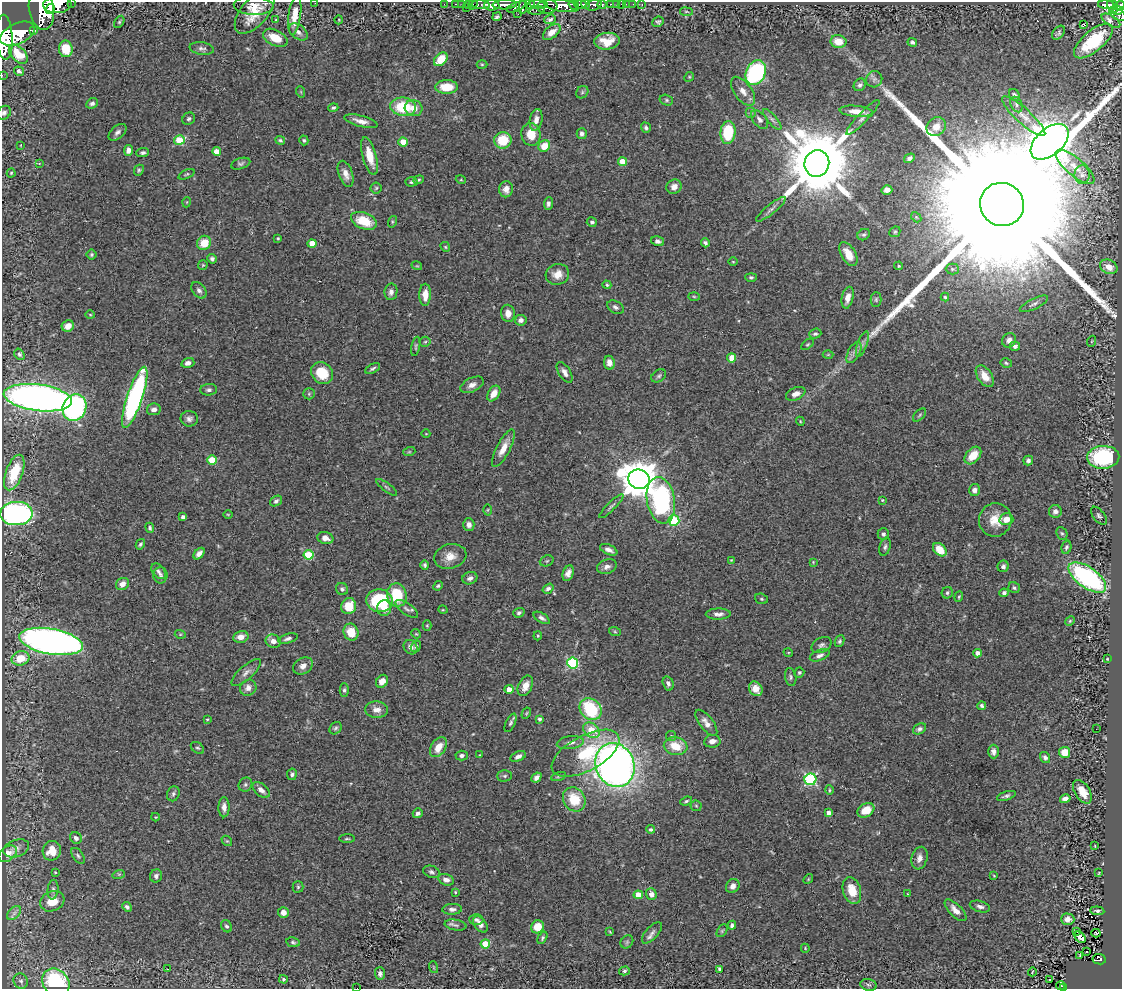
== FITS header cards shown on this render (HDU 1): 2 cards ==
NAXIS1  =                 1120
NAXIS2  =                  987

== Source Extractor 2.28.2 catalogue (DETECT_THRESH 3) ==
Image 1120 x 987 px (HDU 1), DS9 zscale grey, 1 PNG px = 1 image px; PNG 1124 x 991 px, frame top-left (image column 1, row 987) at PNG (2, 2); each listed source drawn as its Kron ellipse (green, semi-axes under 4 px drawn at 4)
Background 0.62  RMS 0.029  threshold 0.0885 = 3 sigma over >= 5 px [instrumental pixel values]
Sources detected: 415; all 415 listed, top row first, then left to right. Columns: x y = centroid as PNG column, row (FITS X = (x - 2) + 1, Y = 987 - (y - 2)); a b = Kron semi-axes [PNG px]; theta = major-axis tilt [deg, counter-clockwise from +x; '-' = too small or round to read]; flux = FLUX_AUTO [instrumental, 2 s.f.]
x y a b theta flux
71 2 2 2 - 20
315 3 2 2 - 4.6
57 4 14 8 4 2100
444 4 2 2 - 4.2
456 4 3 2 - 14
462 4 2 2 - 7.8
468 4 4 3 - 9.5
473 4 5 2 - 13
539 4 9 3 -5 180
585 4 5 3 - 300
611 4 4 2 - 27
616 4 3 2 - 7.1
621 4 2 2 - 6.4
626 4 3 2 - 1.9
633 4 2 2 - 1.2
1106 4 8 4 -2 230
481 5 9 4 -5 44
492 5 8 5 -3 670
505 5 12 4 2 730
530 5 5 4 - 240
574 5 6 3 -35 370
581 5 6 4 -2 640
594 5 8 5 23 190
602 5 4 3 - 89
642 5 3 2 - 7.1
1113 5 7 5 -65 250
254 6 20 9 -3 19
547 6 10 7 4 660
561 6 18 6 -9 1400
1120 6 5 3 - 200
516 7 10 4 22 380
523 7 7 4 81 270
466 8 3 2 - 48
41 9 20 12 -80 2900
50 9 5 4 - 620
537 11 8 4 5 130
1118 11 5 4 - 150
255 12 26 13 49 47
686 12 6 3 -8 2
518 14 2 2 - 6.7
1118 14 9 5 -32 340
295 15 19 6 82 29
497 17 4 3 - 3.5
550 19 6 4 19 5.1
276 20 2 2 - 1.4
339 20 4 3 - 1.5
1111 21 10 5 -32 15
119 22 6 4 60 2.9
658 22 6 5 - 3.6
1084 24 4 3 - 60
34 30 3 3 - 73
298 32 10 7 -38 9
552 32 10 5 40 16
1059 33 8 5 52 4.6
17 34 18 10 25 4200
4 37 22 8 -87 3600
275 38 13 7 -26 37
607 41 13 8 6 29
1093 41 24 10 40 110
838 42 8 6 -11 29
912 42 5 4 - 4.1
202 48 12 6 -9 7.1
66 49 8 7 - 49
18 54 11 7 -46 37
441 59 8 5 45 39
482 64 5 3 - 2.2
19 71 5 4 - 4.2
756 73 13 9 63 310
2 75 2 2 - 9.1
689 77 5 4 - 2.3
874 79 8 8 - 7.3
860 85 6 5 - 4.9
446 87 11 7 1 37
743 91 17 8 -53 17
301 92 6 3 -72 2.1
582 92 7 5 48 4
1014 95 6 5 - 5.7
666 100 7 5 -16 3.9
92 103 6 5 - 6
1016 104 8 5 -63 5.4
403 107 13 9 -7 87
333 108 5 4 - 3.4
414 108 9 8 - 21
856 111 16 5 -5 22
4 113 7 6 - 5.1
751 113 5 5 - 3.9
1024 116 28 7 -42 24
863 117 23 5 46 10
189 119 6 6 - 4.7
772 119 13 4 -49 6.6
536 120 11 6 78 13
760 120 11 6 -50 8.3
361 121 17 5 -15 14
936 127 10 8 42 19
646 128 5 4 - 4.3
117 132 10 6 41 7.5
728 132 11 7 86 97
531 134 11 9 -81 33
582 134 5 5 - 6.2
179 140 5 4 - 63
280 140 5 4 - 3.5
304 140 5 4 - 3.2
503 140 8 8 - 57
403 142 4 4 - 39
1050 142 22 13 41 11000
21 145 3 2 - 1.1
544 146 6 5 - 32
128 150 5 4 - 9.3
217 151 4 4 - 22
143 153 6 4 6 4.1
369 156 19 7 -75 39
909 158 6 4 32 5.7
622 162 4 4 - 32
39 163 4 2 - 1.1
817 163 13 12 - 26000
241 164 10 5 18 4.7
1075 167 24 8 -41 24
139 170 6 4 65 3.1
11 173 4 4 - 2.2
186 174 9 4 24 3
346 174 13 7 -71 15
1082 175 9 7 -88 8.1
419 180 5 4 - 2.6
461 180 5 3 - 1.7
411 182 6 4 2 3.3
674 187 8 7 - 13
376 188 5 5 - 2.9
506 189 8 7 - 11
887 190 5 4 - 10
187 202 5 3 - 1.6
548 204 6 4 83 5.7
1002 205 22 21 - 290000
771 209 18 4 39 8.7
916 217 6 4 -48 3.1
364 221 13 8 -21 54
392 222 6 4 72 2.5
592 222 5 4 - 6
895 232 6 5 - 2.8
864 235 6 5 - 3.7
278 238 3 2 - 1.9
658 241 7 4 -15 7.6
204 243 7 7 - 36
312 243 4 4 - 29
705 243 4 4 - 4.3
445 247 5 4 - 2.6
848 254 13 7 -60 25
92 255 5 5 - 3.2
212 259 5 4 - 5.1
733 262 4 3 - 2
203 265 5 4 - 2.4
417 266 5 3 - 1.8
899 266 4 3 - 2.9
1109 267 9 7 -26 20
952 269 6 5 - 4.1
557 274 12 10 16 21
751 277 5 4 - 3.2
607 285 4 4 - 3.7
199 290 9 6 -51 7
391 292 8 6 82 9.5
425 295 11 6 90 21
694 296 5 3 - 2.2
945 297 4 4 - 2.4
848 298 11 5 78 18
876 299 7 5 89 3.6
1034 304 15 5 26 7.8
615 307 9 6 -29 6
508 313 9 7 -81 16
90 315 5 3 - 1.8
521 320 6 5 - 7.9
68 326 6 5 - 17
815 334 6 5 - 3.6
1009 340 7 6 - 11
1092 341 5 3 - 1.8
425 342 5 5 - 2.9
807 344 7 4 37 2.8
862 344 13 5 70 8
416 346 10 3 79 3.2
1015 346 5 4 - 6.8
854 353 11 6 62 8.8
19 354 6 4 -55 3.9
828 355 5 3 - 1.8
732 358 4 4 - 37
188 363 6 5 - 9.6
609 363 7 5 -81 14
1006 363 6 4 -11 3.2
373 369 8 4 28 4
565 372 11 5 -58 9
322 373 12 10 -41 56
659 376 8 5 35 4.5
985 376 12 7 -56 24
472 385 12 7 26 13
209 390 8 5 5 5
494 393 8 5 57 21
309 394 6 5 - 2.7
796 394 10 6 23 13
135 397 32 7 71 470
38 398 34 13 -7 1400
74 408 14 11 64 380
154 409 7 6 - 9.6
920 415 8 4 46 3.5
189 419 9 8 - 7.7
800 421 4 3 - 2
426 434 4 3 - 1.3
503 448 21 6 63 23
409 452 6 4 18 2.6
973 455 10 7 49 34
1103 457 16 11 2 190
212 460 5 4 - 68
1028 461 5 5 - 5.7
14 473 19 8 70 65
639 479 11 9 -16 5500
387 487 12 3 -37 3.8
974 490 6 5 - 8.5
661 500 23 14 -80 340
882 500 4 3 - 1.8
276 501 6 4 34 4.6
611 506 16 3 45 5.3
488 510 5 3 - 1.8
1055 511 6 6 - 8.7
16 513 16 11 3 650
228 514 5 3 - 1.7
1099 516 10 5 -51 5.7
183 517 4 3 - 6.2
1006 519 7 6 - 19
674 520 5 5 - 140
995 520 17 16 - 34
469 525 6 5 - 8.9
150 528 5 4 - 3.5
1062 533 6 5 - 3.3
883 534 6 5 - 5.2
325 538 8 6 -14 11
140 544 5 4 - 3.8
885 547 9 5 74 5.3
1066 547 7 5 75 4.2
609 550 9 5 -24 8.8
940 550 8 5 -44 34
199 554 7 4 48 9.3
309 555 5 4 - 95
450 556 16 12 15 23
731 560 3 3 - 1.4
547 561 7 5 21 3.1
813 562 4 4 - 1.7
425 565 5 4 - 3.3
1003 566 6 5 - 5.6
607 567 10 7 18 9.8
158 571 9 6 -49 5.6
568 573 8 5 68 10
160 575 8 7 - 6.4
470 578 8 6 20 7.7
1087 578 22 10 -35 350
122 584 7 5 33 14
438 586 5 4 - 3.4
1014 588 6 5 - 3.9
342 589 6 6 - 5.2
548 589 6 4 33 5.6
947 593 6 5 - 4.4
1004 593 4 4 - 4.4
397 595 12 9 -78 73
959 597 5 4 - 2.5
761 599 6 5 - 3.3
380 601 13 11 -8 130
349 606 8 7 - 42
384 608 8 7 - 18
407 609 13 5 -36 7.5
443 610 5 3 - 1.7
519 613 6 4 20 4.4
718 614 12 5 2 9.4
542 618 9 4 -32 6.3
1070 621 5 4 - 2.4
427 626 5 4 - 2.3
351 632 8 7 - 37
615 632 6 4 -19 2.7
180 634 5 3 - 2.2
416 634 5 4 - 2.1
538 636 5 3 - 2.6
241 637 8 6 11 14
288 639 10 4 15 6
51 641 32 12 -10 1500
273 641 7 6 - 13
840 641 6 4 64 3.5
821 645 11 7 27 7
416 646 6 4 57 3.3
411 647 7 6 - 9.5
788 652 5 3 - 1.7
978 653 4 4 - 13
820 655 10 5 21 7.3
21 658 9 7 13 38
1107 659 3 2 - 1.3
573 663 5 5 - 210
303 666 10 7 31 13
799 672 5 5 - 2.9
246 673 19 6 41 11
791 677 9 5 -80 4.9
382 681 7 5 54 15
668 683 7 5 -73 6.6
525 686 11 7 65 17
248 688 8 7 - 12
509 689 4 4 - 16
756 689 8 6 -54 23
344 690 7 4 89 3.8
982 706 4 3 - 4.5
590 709 12 10 -42 130
377 710 11 8 -2 15
526 713 6 4 60 2.3
207 719 3 2 - 2.1
540 719 4 3 - 5.2
510 723 10 4 65 4.6
706 723 15 6 -52 13
336 728 7 5 49 3.8
920 729 7 5 28 5.3
1096 729 2 2 - 1.7
591 730 9 6 -41 54
671 736 5 5 - 2.8
712 741 8 6 8 11
570 743 13 6 7 11
676 746 12 9 -11 42
438 747 11 7 56 29
197 748 7 5 -36 3.7
993 752 7 5 -90 8.7
1064 752 5 5 - 30
585 753 37 17 28 110
480 755 3 2 - 2.1
462 756 6 5 - 6.5
518 756 8 5 24 8.2
1045 757 6 4 -55 5.9
615 765 22 19 -67 1500
292 774 6 5 - 5.1
505 776 7 5 2 3.7
558 776 7 3 19 3.1
536 778 5 4 - 8.4
810 779 6 6 - 260
245 785 7 6 - 4
261 790 10 6 -41 12
829 790 5 4 - 2.5
1082 792 13 7 -58 27
173 794 7 6 - 4.6
1006 796 10 4 17 5.5
574 799 13 10 -56 57
1065 799 5 4 - 11
686 801 6 4 21 3
696 806 5 5 - 2.8
224 807 10 5 90 10
866 810 9 6 31 31
418 813 5 4 - 6.1
829 813 4 4 - 11
156 817 4 4 - 1.8
651 829 4 3 - 4.1
76 838 6 5 - 7.3
347 839 8 3 0 2.7
227 841 6 4 -41 2.7
1095 846 3 2 - 1.2
16 848 13 8 19 12
52 851 10 9 - 32
8 854 10 7 37 20
78 856 9 5 -54 4.4
919 858 11 8 73 13
55 872 3 2 - 1.9
431 872 9 6 -18 5.8
1099 873 3 2 - 1.4
119 874 6 4 18 2.5
156 876 6 6 - 6.9
994 876 3 2 - 1.4
808 879 5 4 - 2.4
446 880 8 5 -17 9.4
733 886 7 6 - 10
298 887 5 5 - 3.2
53 890 10 5 84 5.7
852 891 14 9 -72 36
455 892 4 3 - 2.1
651 894 6 5 - 12
907 894 3 2 - 1.3
638 895 5 4 - 44
52 901 12 10 26 32
127 907 5 4 - 5.1
980 907 10 5 -15 7.7
452 909 10 5 2 7.3
955 910 14 6 -45 16
1097 911 7 4 -4 4.8
283 912 5 5 - 14
14 913 8 5 45 6.7
476 919 7 5 -1 5.2
1068 919 7 5 -2 9.9
480 924 9 6 -53 9.3
455 925 11 5 -10 5.7
732 925 4 4 - 5.3
227 926 6 5 - 4.8
538 927 7 6 - 34
722 931 7 4 55 3
1076 931 3 2 - 28
610 932 4 2 - 2
652 933 13 6 48 9
1096 933 4 2 - 0.7
1080 937 6 4 -47 4.9
542 938 6 4 60 4.1
293 942 7 5 -11 3.8
627 942 7 5 47 3.9
485 944 5 4 - 67
805 948 4 3 - 1.7
1086 951 3 3 - 5.7
1080 955 3 2 - 1.1
1099 959 7 5 -9 130
433 967 6 3 -71 2.2
167 969 2 2 - 1.1
719 969 4 3 - 3.5
624 971 5 4 - 2.9
1032 972 4 2 - 1.4
380 974 6 5 - 5.9
283 979 4 4 - 2.9
1049 980 3 2 - 3.5
21 981 8 7 - 5
56 983 15 12 -48 190
869 985 8 5 -16 4.3
1060 986 4 3 - 28
1063 987 3 3 - 27
357 988 2 2 - 24
At the frame edge (FLAGS 8, measured only in part): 9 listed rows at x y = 71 2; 315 3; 1120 6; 41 9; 4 37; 2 75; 4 113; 1063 987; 357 988